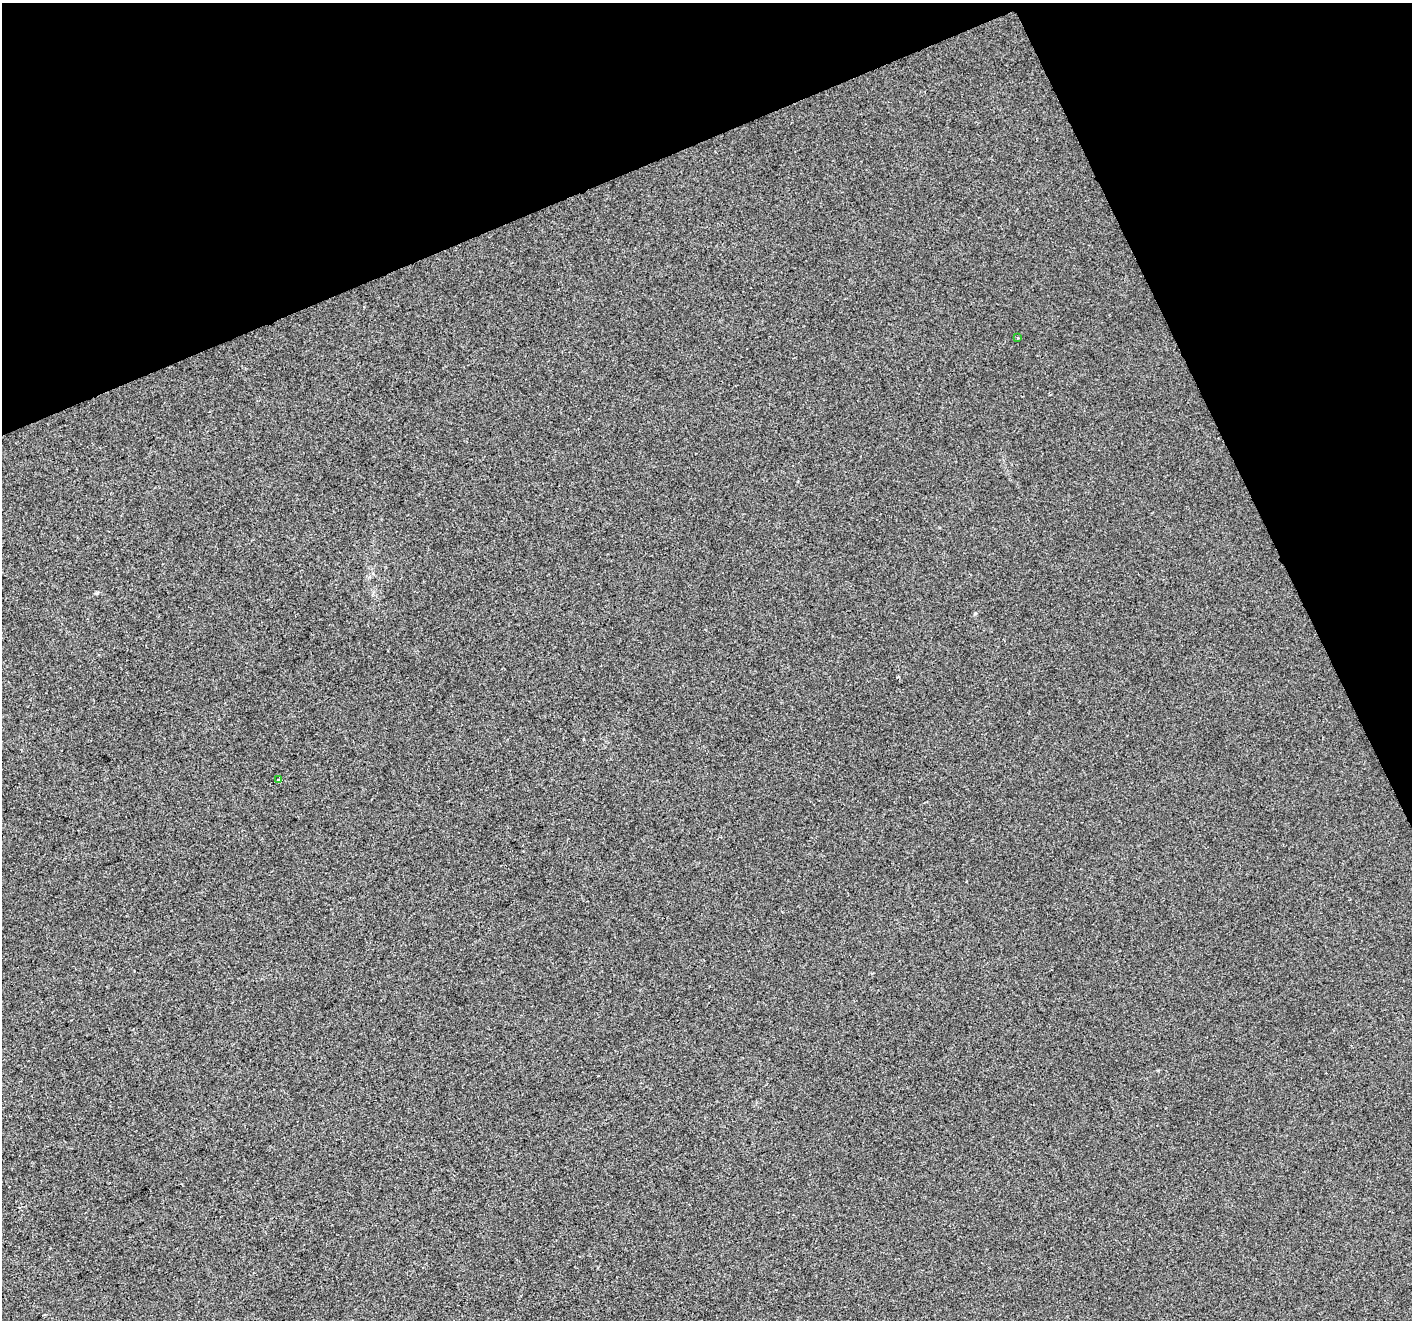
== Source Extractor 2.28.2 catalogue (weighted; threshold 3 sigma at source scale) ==
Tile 3 of 4 x 4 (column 3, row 1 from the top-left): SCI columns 2824-4233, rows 4100-5417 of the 5644 x 5504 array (HDU 1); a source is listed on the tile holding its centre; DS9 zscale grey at full resolution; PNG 1414 x 1322 px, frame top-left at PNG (2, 3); each listed source drawn as its Kron ellipse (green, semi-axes under 4 px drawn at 4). Shown black and unused: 21% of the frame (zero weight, under 2 of 3 exposures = <1% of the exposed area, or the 3 px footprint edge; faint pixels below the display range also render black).
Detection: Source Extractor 2.28.2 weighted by HDU 2 'WHT'; one run over the whole footprint, this tile lists its part. Background -3.68e-04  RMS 0.0056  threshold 0.0253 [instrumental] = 3 sigma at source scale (4.5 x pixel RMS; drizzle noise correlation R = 1.50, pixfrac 1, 0.0396/0.0396 arcsec/px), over >= 5 px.
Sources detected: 3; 1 cosmic-ray / hot-pixel residue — neither listed nor drawn; the other 2 listed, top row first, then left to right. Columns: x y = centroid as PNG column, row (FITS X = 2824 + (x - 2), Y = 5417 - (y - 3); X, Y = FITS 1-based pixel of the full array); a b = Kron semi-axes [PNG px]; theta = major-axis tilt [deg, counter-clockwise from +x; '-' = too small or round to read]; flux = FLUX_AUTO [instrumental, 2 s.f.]
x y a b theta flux
1018 338 3 2 - 0.48
279 780 4 3 - 36